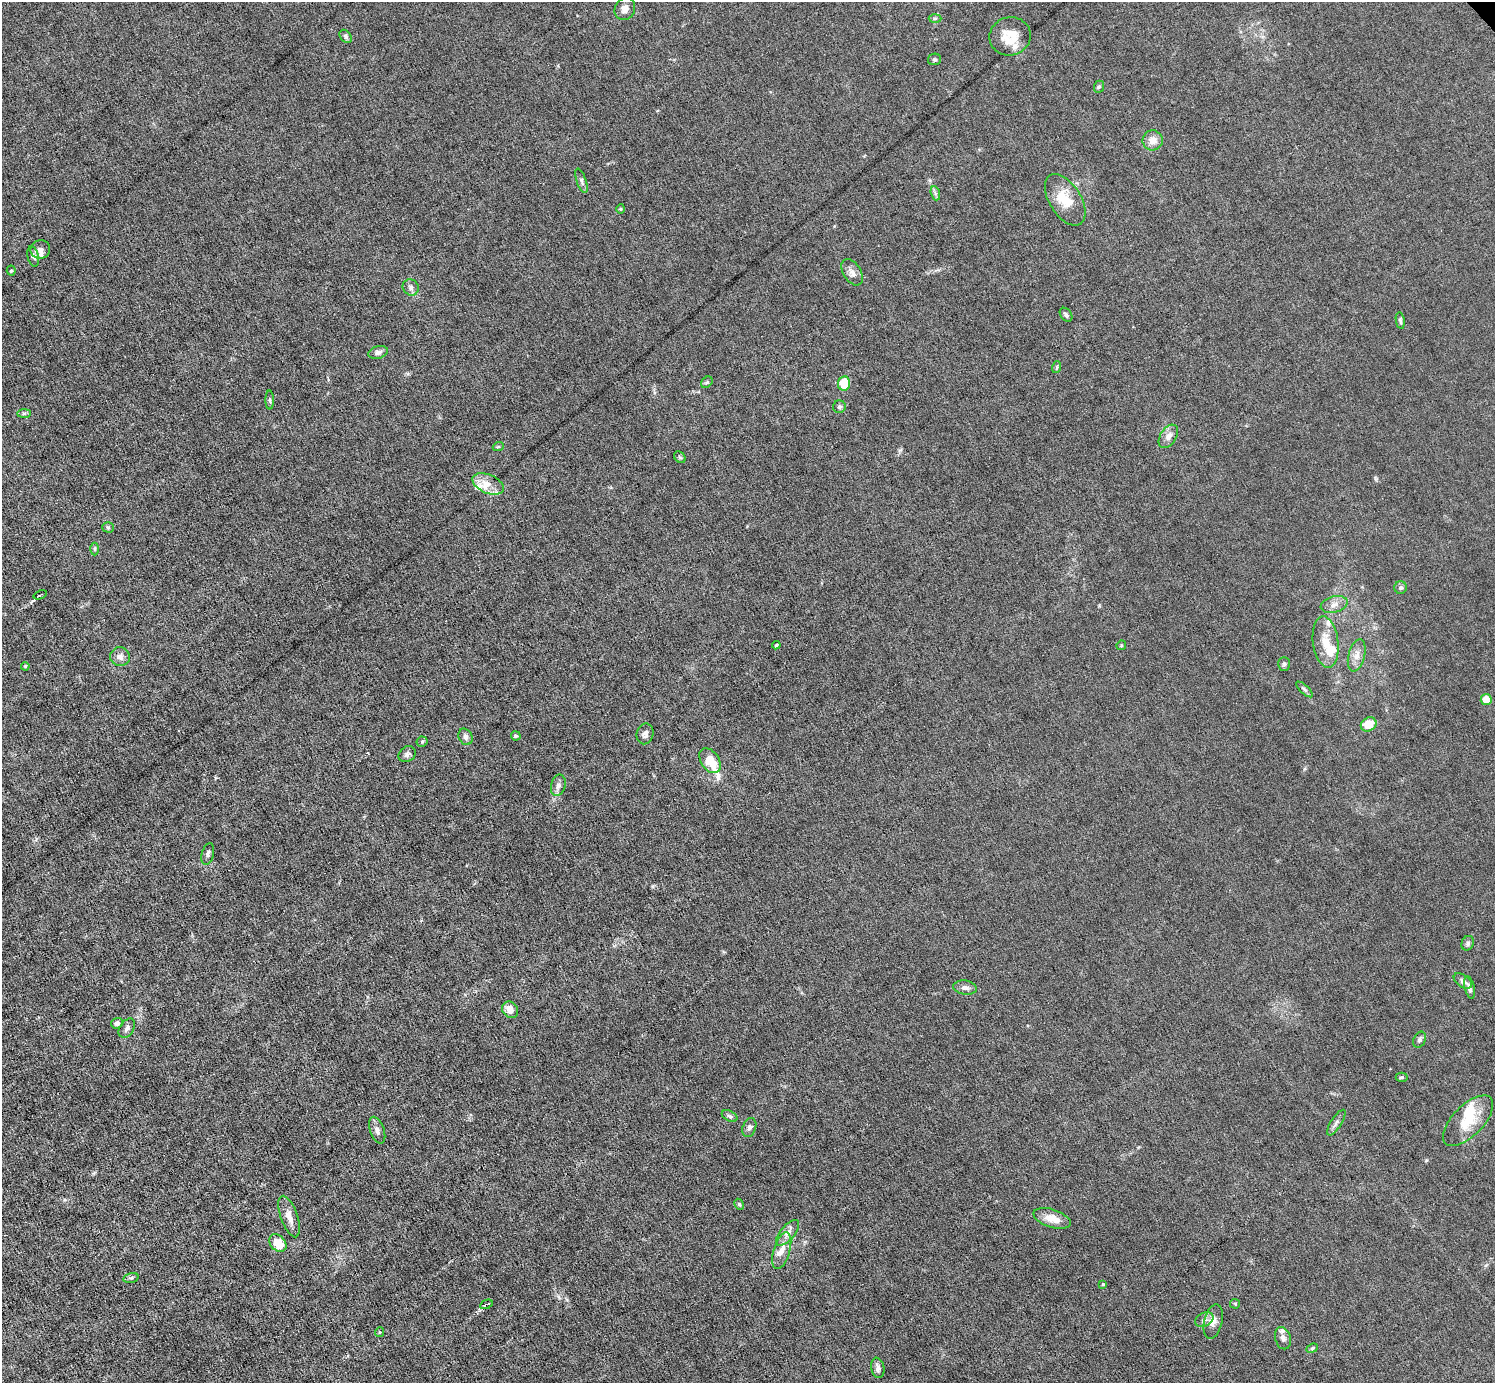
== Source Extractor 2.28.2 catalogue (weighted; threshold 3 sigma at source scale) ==
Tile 7 of 4 x 4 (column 3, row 2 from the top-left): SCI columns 2988-4480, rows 3057-4437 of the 5974 x 5972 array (HDU 1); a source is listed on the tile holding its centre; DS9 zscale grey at full resolution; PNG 1497 x 1385 px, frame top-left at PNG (2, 2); each listed source drawn as its Kron ellipse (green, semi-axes under 4 px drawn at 4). Shown black and unused: <1% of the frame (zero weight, under 6 of 12 exposures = <1% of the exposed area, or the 3 px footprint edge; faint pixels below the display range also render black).
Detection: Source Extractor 2.28.2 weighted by HDU 2 'WHT'; one run over the whole footprint, this tile lists its part. Background 0.0141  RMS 0.0031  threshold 0.0125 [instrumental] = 3 sigma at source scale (4.09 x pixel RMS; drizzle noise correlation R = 1.36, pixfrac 0.8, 0.05/0.05 arcsec/px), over >= 5 px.
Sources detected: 92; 1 inside a brighter object's white glare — neither listed nor drawn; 9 inside a brighter listed object's ellipse — not listed separately; the other 82 listed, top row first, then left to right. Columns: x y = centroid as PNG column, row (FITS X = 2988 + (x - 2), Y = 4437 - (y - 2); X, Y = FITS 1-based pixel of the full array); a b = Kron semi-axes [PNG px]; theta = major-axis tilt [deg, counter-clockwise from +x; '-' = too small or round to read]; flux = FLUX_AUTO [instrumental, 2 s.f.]
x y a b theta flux
625 9 12 10 61 1.8
935 18 6 4 2 0.46
346 36 7 5 -52 0.59
1010 36 21 19 16 6
934 59 6 5 - 0.49
1099 87 6 5 - 0.49
1153 140 10 10 - 2.5
581 181 13 4 -71 0.83
935 193 7 4 -72 0.64
1065 200 29 15 -58 6.8
621 209 5 3 - 0.27
40 249 10 9 - 1.3
33 256 10 5 -77 0.8
11 271 5 4 - 0.33
852 272 14 9 -58 1.8
411 287 8 7 - 1.1
1066 315 8 5 -53 0.71
1400 321 8 4 -80 0.56
378 352 10 6 16 1
1057 367 6 3 71 0.35
707 382 6 5 - 0.46
844 383 7 6 - 6.3
270 400 9 4 -90 0.51
839 407 6 6 - 0.65
24 413 7 4 1 0.49
1168 436 13 8 57 1.7
498 447 5 3 - 0.34
680 457 6 5 - 0.47
488 484 17 9 -23 3.1
108 527 5 5 - 0.47
94 549 6 4 90 0.4
1401 588 6 6 - 0.61
40 595 7 3 22 1.2
1334 604 14 8 14 1.9
1326 642 26 12 -83 5.2
776 645 4 3 - 0.38
1121 645 5 4 - 0.31
1357 655 16 8 76 2.2
120 657 10 9 - 1.6
1284 664 7 5 88 0.56
25 666 4 3 - 0.32
1304 689 10 4 -43 0.63
1486 700 5 5 - 3.6
1369 724 8 6 32 4.9
645 734 10 8 76 1.2
516 736 5 4 - 0.6
465 737 8 6 -64 1.2
422 742 5 5 - 0.35
407 754 9 7 35 0.86
710 761 14 9 -56 5.7
558 785 11 7 74 1.2
208 854 11 6 76 0.85
1468 943 7 6 - 0.64
1463 981 10 6 -35 1.1
1470 987 11 5 -77 1.1
965 988 12 7 -8 1.3
510 1010 9 7 -55 2.7
117 1023 6 5 - 0.98
127 1028 11 7 56 1.1
1420 1040 8 6 66 0.84
1402 1077 6 4 2 0.44
730 1116 8 5 -27 0.65
1468 1121 32 15 45 7.9
1336 1123 15 5 57 1
749 1127 10 6 70 0.92
377 1130 14 7 -70 1.3
739 1204 5 4 - 0.41
289 1217 22 8 -70 2.5
1052 1218 19 9 -18 3.5
788 1233 16 7 50 1.9
278 1243 10 7 -45 4.8
782 1251 19 8 73 2.9
131 1278 7 4 15 0.5
1103 1284 3 3 - 0.29
486 1304 6 3 25 5.3
1235 1304 5 4 - 0.3
1204 1320 10 6 25 1.2
1213 1322 18 9 76 2.2
380 1332 5 4 - 0.33
1283 1338 11 7 -75 1.2
1312 1348 6 4 22 0.4
878 1368 10 6 -79 1.1
Overlapping masked pixels (flux is a lower limit): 1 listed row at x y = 486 1304